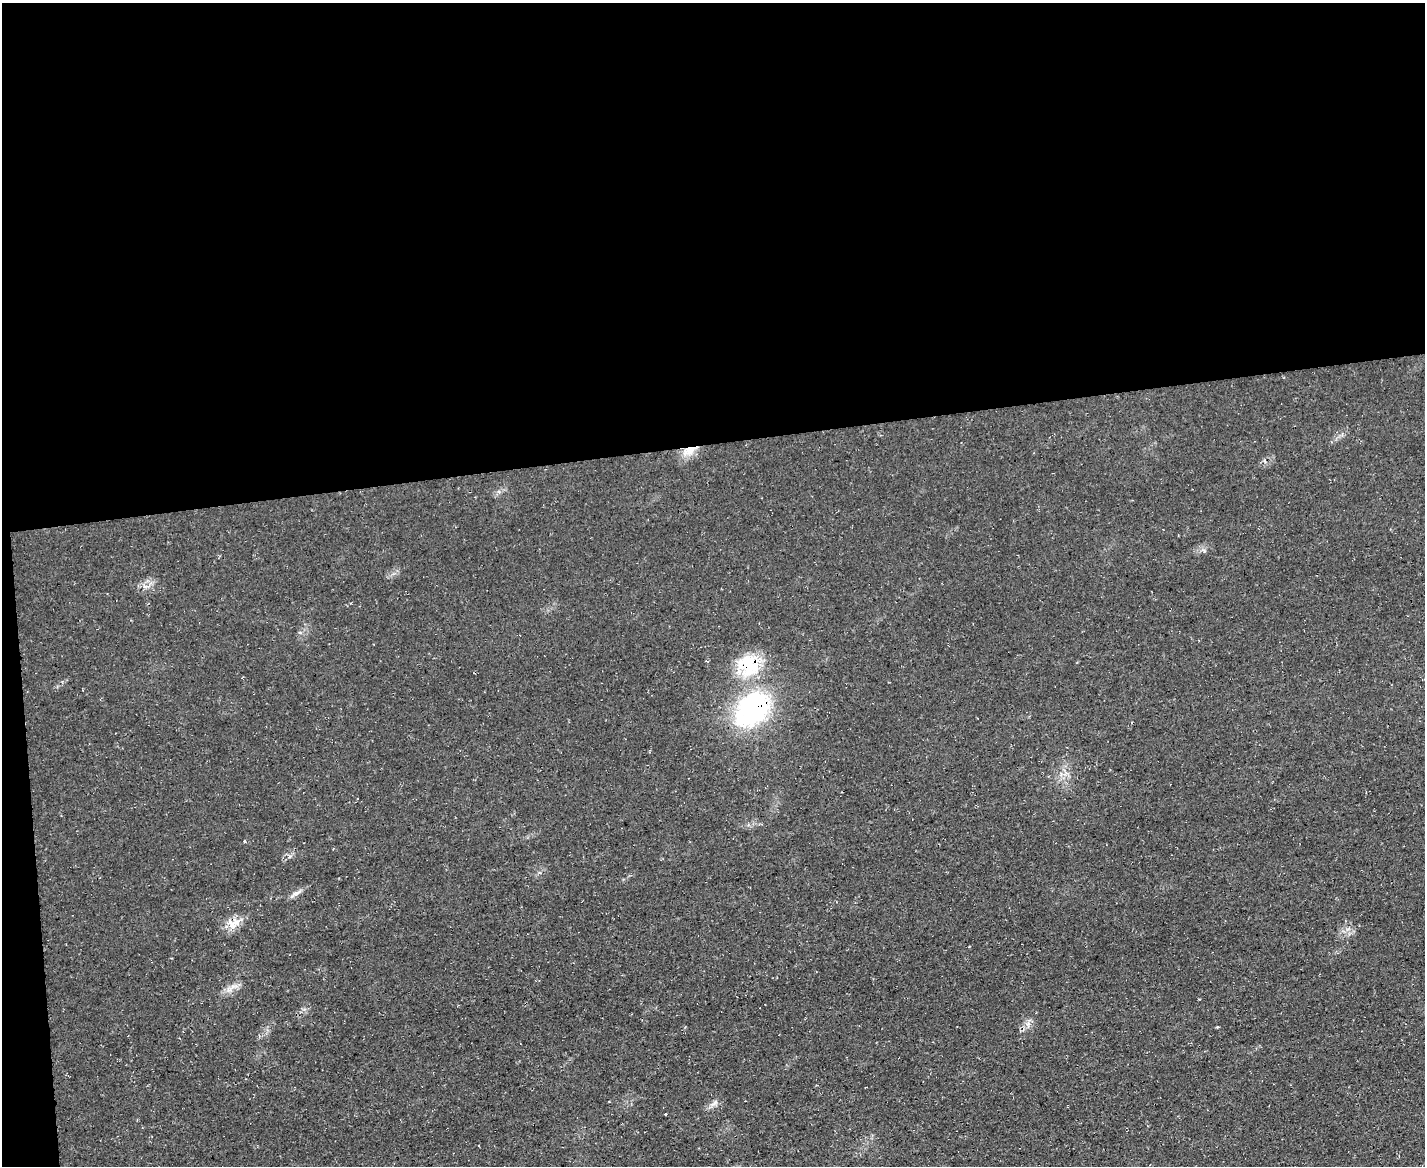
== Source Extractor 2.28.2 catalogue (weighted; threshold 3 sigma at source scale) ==
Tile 1 of 3 x 4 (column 1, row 1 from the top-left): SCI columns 129-1551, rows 3494-4657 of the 4639 x 4657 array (HDU 1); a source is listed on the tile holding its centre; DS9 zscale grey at full resolution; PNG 1427 x 1168 px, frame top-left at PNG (2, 3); no overlay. Shown black and unused: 39% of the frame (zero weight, under 3 of 4 exposures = <1% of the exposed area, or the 3 px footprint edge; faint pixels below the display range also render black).
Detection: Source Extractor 2.28.2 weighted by HDU 2 'WHT'; one run over the whole footprint, this tile lists its part. Background 0.0628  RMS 0.0072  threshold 0.0322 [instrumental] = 3 sigma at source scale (4.5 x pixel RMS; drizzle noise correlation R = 1.50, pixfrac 1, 0.05/0.05 arcsec/px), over >= 5 px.
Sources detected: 9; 1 inside a brighter listed object's ellipse — not listed separately; the other 8 listed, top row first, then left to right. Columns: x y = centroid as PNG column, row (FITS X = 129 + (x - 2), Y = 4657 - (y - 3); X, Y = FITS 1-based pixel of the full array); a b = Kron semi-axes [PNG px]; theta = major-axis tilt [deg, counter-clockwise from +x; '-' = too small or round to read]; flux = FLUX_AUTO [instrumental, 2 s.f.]
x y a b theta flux
690 450 21 10 24 11
748 665 31 28 30 40
752 709 51 36 49 110
245 841 4 4 - 1
296 893 15 5 24 3.2
232 924 16 8 -55 6.1
1217 1027 3 2 - 1
714 1103 14 6 44 3.2
Overlapping masked pixels (flux is a lower limit): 3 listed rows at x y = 690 450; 748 665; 752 709